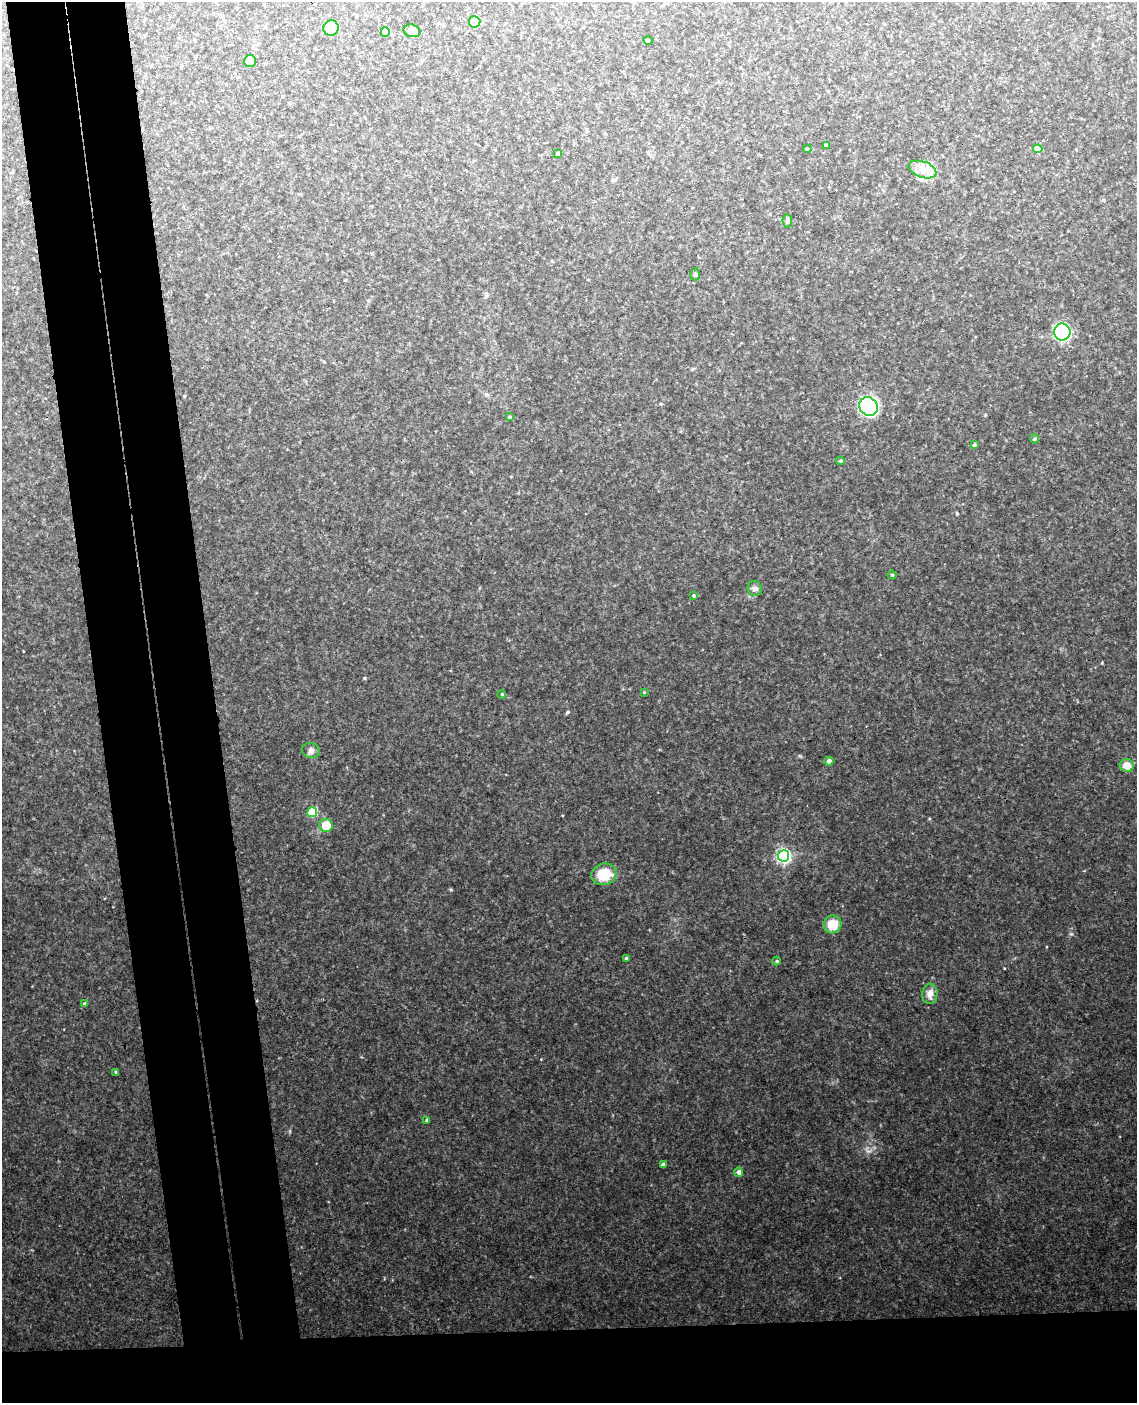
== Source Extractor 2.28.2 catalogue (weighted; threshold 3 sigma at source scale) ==
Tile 11 of 4 x 3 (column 3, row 3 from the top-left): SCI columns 2328-3462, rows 243-1643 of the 4654 x 4584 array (HDU 1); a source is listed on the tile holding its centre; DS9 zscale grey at full resolution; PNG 1139 x 1405 px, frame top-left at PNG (2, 2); each listed source drawn as its Kron ellipse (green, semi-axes under 4 px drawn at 4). Shown black and unused: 15% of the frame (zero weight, under 3 of 4 exposures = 6% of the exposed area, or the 3 px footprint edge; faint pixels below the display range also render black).
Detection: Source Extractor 2.28.2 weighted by HDU 2 'WHT'; one run over the whole footprint, this tile lists its part. Background 0.153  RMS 0.0097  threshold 0.0435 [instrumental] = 3 sigma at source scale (4.5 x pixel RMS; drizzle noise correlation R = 1.50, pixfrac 1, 0.05/0.05 arcsec/px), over >= 5 px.
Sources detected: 40; all 40 listed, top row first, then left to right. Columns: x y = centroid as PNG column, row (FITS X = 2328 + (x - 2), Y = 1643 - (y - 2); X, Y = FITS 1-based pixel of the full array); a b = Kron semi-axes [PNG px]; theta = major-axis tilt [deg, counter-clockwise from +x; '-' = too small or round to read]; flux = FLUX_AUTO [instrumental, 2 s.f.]
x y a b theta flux
475 22 6 5 - 19
331 28 8 7 - 22
412 31 8 6 -16 3.5
385 32 5 4 - 17
648 40 4 3 - 0.76
250 61 6 6 - 10
826 145 4 3 - 1.6
807 149 4 3 - 0.86
1038 149 5 4 - 19
558 154 4 4 - 1.2
922 169 14 8 -19 8.1
787 221 7 4 -82 1.6
695 274 6 5 - 1.4
1062 332 8 8 - 110
869 406 10 8 -41 110
510 417 4 3 - 0.72
1034 439 4 4 - 1
974 445 4 4 - 1.4
840 461 4 3 - 1.1
892 575 4 4 - 1.1
755 588 8 7 - 2.4
694 596 4 3 - 0.99
644 692 4 3 - 0.75
502 694 4 3 - 0.74
311 750 9 7 -17 3.1
829 761 4 4 - 3.4
1127 765 7 6 - 8.3
312 812 5 5 - 35
326 825 6 6 - 15
784 856 6 5 - 180
604 874 12 10 17 22
832 924 9 8 - 15
626 958 3 3 - 1.1
777 961 4 4 - 0.85
930 994 10 7 85 5.8
85 1004 4 4 - 2
116 1072 3 3 - 1.1
427 1120 4 3 - 0.98
663 1165 4 4 - 2.8
739 1172 5 4 - 3.1
Unlisted compact peaks at least as high as the median listed source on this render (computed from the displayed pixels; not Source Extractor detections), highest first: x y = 868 1151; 1071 934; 568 712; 451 889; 364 678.